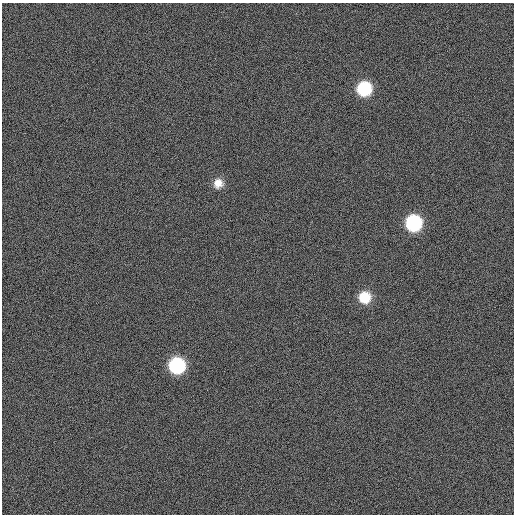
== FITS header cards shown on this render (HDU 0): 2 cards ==
NAXIS1  =                  512
NAXIS2  =                  512

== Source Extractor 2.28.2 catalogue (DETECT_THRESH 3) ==
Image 512 x 512 px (HDU 0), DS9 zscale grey, 1 PNG px = 1 image px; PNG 516 x 516 px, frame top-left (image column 1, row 512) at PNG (2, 3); no overlay
Background 5880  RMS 51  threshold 153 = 3 sigma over >= 5 px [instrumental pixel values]
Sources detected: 5; all 5 listed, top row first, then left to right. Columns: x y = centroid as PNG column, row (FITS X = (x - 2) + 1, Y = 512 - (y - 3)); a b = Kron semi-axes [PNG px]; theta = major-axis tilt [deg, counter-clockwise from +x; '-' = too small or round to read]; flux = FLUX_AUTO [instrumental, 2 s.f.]
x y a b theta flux
364 89 12 12 - 180000
218 183 12 11 - 37000
414 223 12 12 - 270000
365 297 12 12 - 83000
177 365 12 12 - 270000